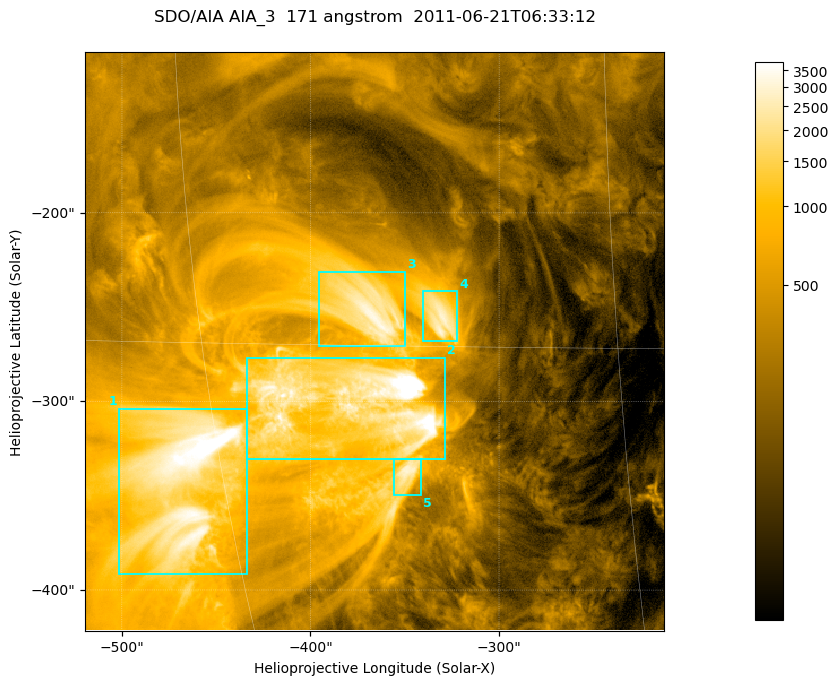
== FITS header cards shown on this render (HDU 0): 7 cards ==
TELESCOP= 'SDO/AIA '
INSTRUME= 'AIA_3   '
WAVELNTH=                  171
WAVEUNIT= 'angstrom'
DATE-OBS= '2011-06-21T06:33:12.34'
CTYPE1  = 'HPLN-TAN'
CTYPE2  = 'HPLT-TAN'

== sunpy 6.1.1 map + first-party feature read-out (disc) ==
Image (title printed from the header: SDO/AIA AIA_3  171 angstrom  2011-06-21T06:33:12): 512 x 512 px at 0.599 arcsec/px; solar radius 944 arcsec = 1575 px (partial field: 3.4% of the solar disc is inside the frame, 100% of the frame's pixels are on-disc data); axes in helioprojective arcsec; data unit not stated in the header (colour bar unlabelled)
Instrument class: DISC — disc imager (sunpy class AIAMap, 171 A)
Bright regions (active regions / flare kernels): reference = the on-disc median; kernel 5 px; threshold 5 sigma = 1264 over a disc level ~286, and >= 1.15x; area >= 262 px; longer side >= 6 px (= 3.6 arcsec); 5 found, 5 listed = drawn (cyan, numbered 1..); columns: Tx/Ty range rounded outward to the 2 arcsec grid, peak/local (2 s.f.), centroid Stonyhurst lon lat
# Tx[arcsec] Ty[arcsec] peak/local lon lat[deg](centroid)
1 -502..-432 -392..-304 17 -32 -20
2 -434..-328 -332..-276 23 -25 -17
3 -396..-350 -272..-230 11 -24 -14
4 -340..-322 -268..-240 9.8 -21 -14
5 -356..-340 -350..-330 10 -23 -19